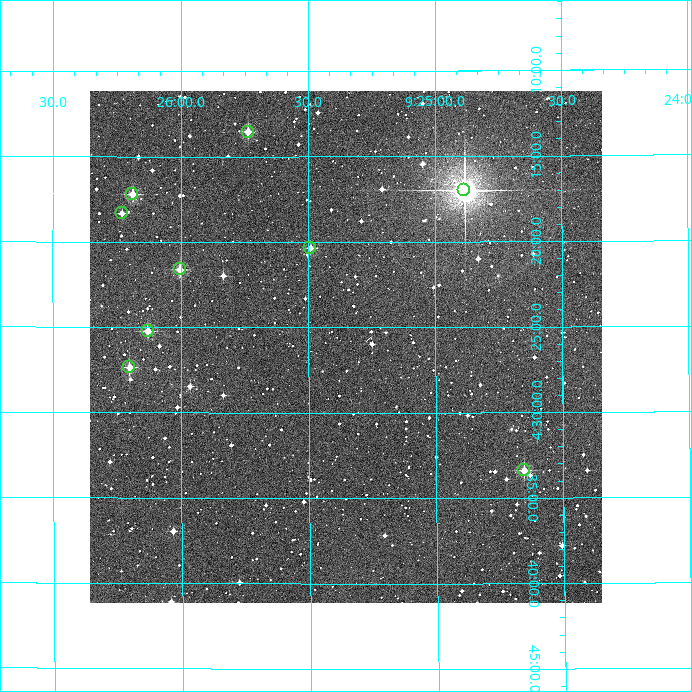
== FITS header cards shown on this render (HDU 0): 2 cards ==
NAXIS1  =                  512
NAXIS2  =                  512

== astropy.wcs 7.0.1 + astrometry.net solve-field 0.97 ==
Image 512 x 512 px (HDU 0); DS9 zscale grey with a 90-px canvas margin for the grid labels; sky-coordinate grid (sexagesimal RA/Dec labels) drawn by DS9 from the SOLVED WCS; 9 Tycho-2 reference stars matched to detected sources circled (green)
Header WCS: RA---TAN/DEC--TAN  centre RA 09:25:21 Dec -04:26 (141.34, -4.44 deg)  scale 3.52 arcsec/px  FOV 30.0' x 30.0'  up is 0 deg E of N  parity normal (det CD < 0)
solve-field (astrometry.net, Tycho-2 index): VERIFIED the header's WCS against the Tycho-2 star catalogue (verified at 2 index scales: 8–9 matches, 0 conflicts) and refined it, rather than solving blind
Solved WCS: RA---TAN-SIP/DEC--TAN-SIP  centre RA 09:25:21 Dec -04:26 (141.34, -4.44 deg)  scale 3.53 arcsec/px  FOV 30.1' x 30.0'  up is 0 deg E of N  parity normal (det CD < 0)
The solver's refit moves the header's centre by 1.8 arcsec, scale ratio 1.003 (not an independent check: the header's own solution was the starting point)
Tycho-2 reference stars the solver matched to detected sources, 9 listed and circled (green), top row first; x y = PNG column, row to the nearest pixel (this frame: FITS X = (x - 90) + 1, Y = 512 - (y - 91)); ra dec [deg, ICRS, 3 dp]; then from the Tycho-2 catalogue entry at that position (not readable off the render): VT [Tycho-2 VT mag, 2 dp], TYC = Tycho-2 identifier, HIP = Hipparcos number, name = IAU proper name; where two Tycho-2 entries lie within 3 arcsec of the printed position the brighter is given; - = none
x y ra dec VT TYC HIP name
248 132 141.434 -4.226 10.63 4889-151-1 - -
464 190 141.222 -4.283 6.97 4889-416-1 46165 -
132 194 141.547 -4.287 10.86 4889-1148-1 - -
122 213 141.557 -4.305 11.74 4889-153-1 - -
310 248 141.373 -4.339 11.28 4889-556-1 - -
180 269 141.501 -4.360 10.94 4889-873-1 - -
148 331 141.532 -4.420 10.77 4889-241-1 - -
129 367 141.550 -4.456 10.16 4889-52-1 - -
524 470 141.164 -4.556 11.08 4889-433-1 - -